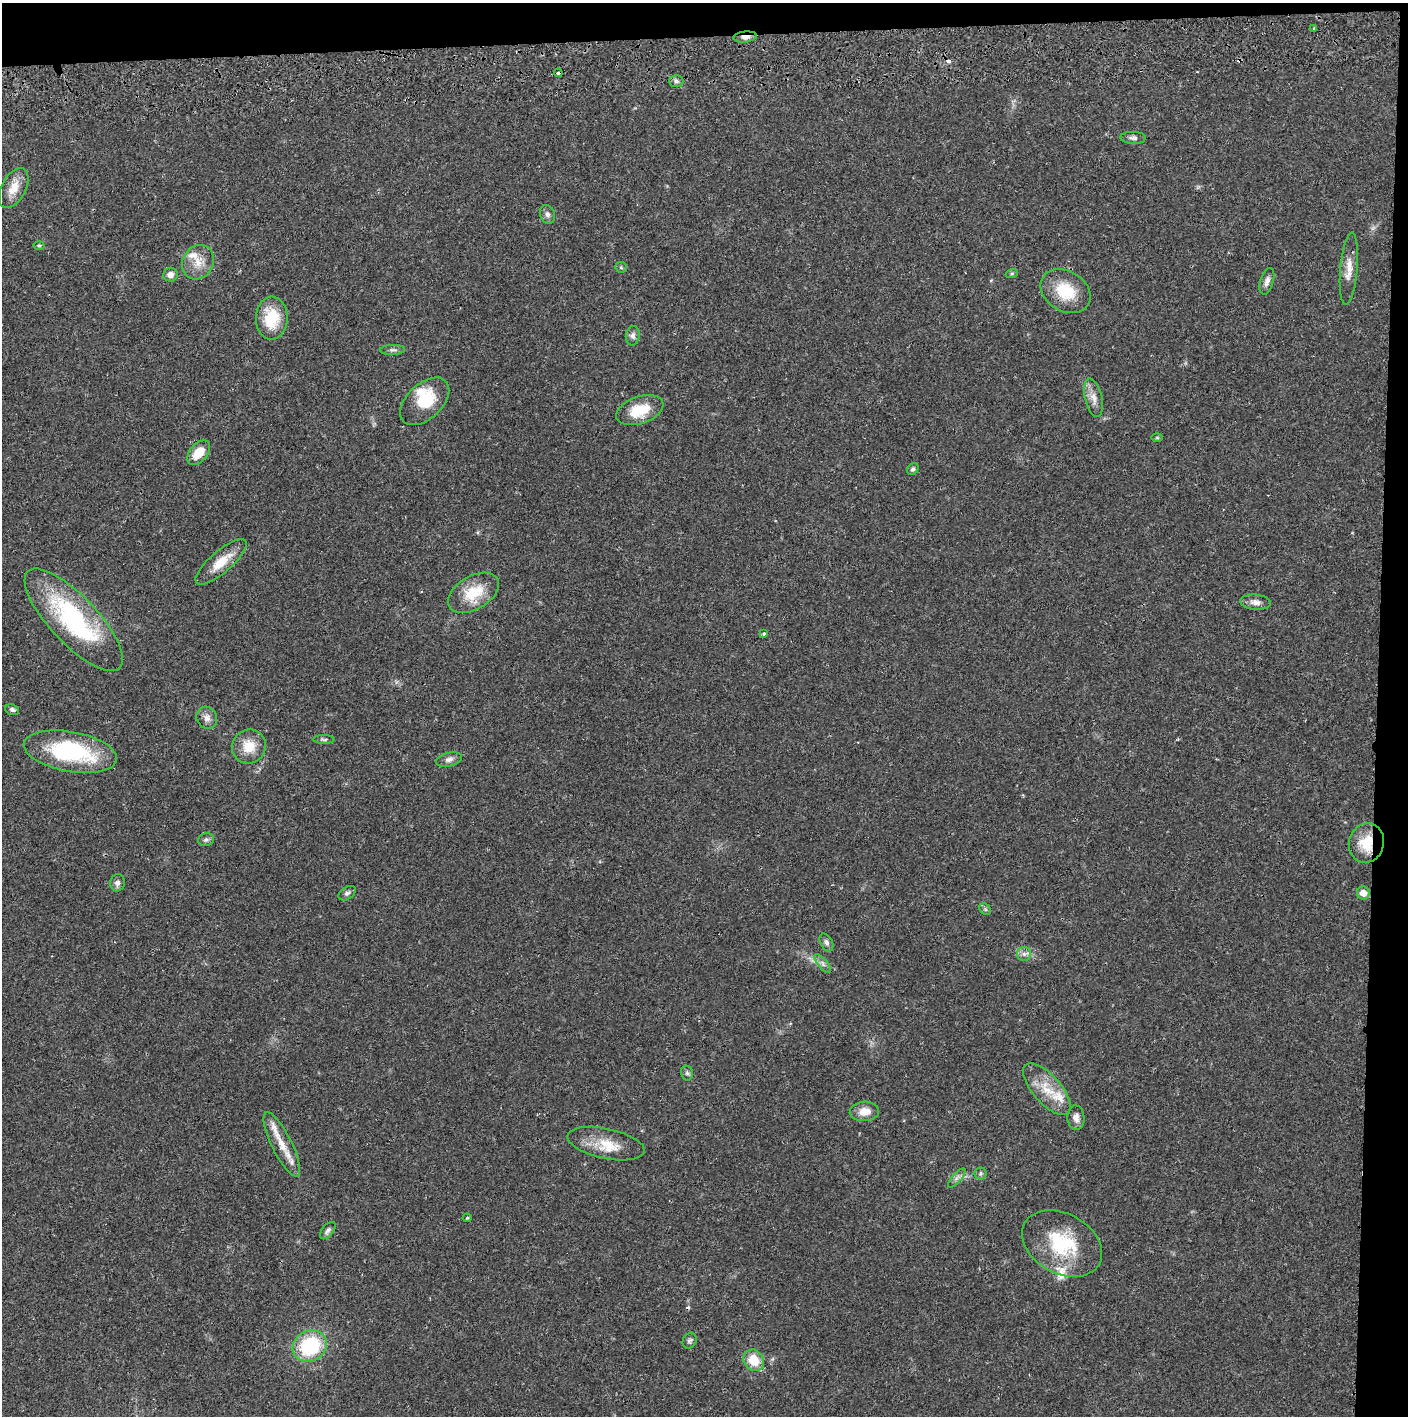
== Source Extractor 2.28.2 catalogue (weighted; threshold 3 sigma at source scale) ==
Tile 3 of 3 x 3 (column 3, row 1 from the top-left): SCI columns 2816-4221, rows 2885-4298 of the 4229 x 4357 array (HDU 1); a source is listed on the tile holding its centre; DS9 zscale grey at full resolution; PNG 1410 x 1418 px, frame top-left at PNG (2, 3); each listed source drawn as its Kron ellipse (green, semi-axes under 4 px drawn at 4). Shown black and unused: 5% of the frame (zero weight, under 2 of 3 exposures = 3% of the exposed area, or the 3 px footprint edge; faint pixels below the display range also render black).
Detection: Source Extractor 2.28.2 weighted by HDU 2 'WHT'; one run over the whole footprint, this tile lists its part. Background 0.0212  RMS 0.0035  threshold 0.0156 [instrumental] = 3 sigma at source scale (4.5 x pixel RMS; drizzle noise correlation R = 1.50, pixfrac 1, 0.05/0.05 arcsec/px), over >= 5 px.
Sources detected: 68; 1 inside a brighter object's white glare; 4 cosmic-ray / hot-pixel residue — neither listed nor drawn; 5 inside a brighter listed object's ellipse — not listed separately; the other 58 listed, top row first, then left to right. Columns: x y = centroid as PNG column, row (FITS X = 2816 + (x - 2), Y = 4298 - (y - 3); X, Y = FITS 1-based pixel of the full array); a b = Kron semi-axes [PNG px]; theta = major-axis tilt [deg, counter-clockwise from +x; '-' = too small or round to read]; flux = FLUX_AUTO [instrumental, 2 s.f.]
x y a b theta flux
1314 28 3 3 - 1.4
745 37 12 5 6 1.9
558 73 4 3 - 2.9
676 81 7 6 - 0.83
1133 138 13 6 -2 1.2
14 188 21 12 62 5.4
547 214 10 7 -70 1.3
39 246 5 3 - 0.39
198 262 18 15 60 5.3
621 267 5 5 - 0.5
1349 269 36 8 85 4.5
1012 273 6 4 19 0.45
170 275 7 7 - 1.9
1267 281 14 6 73 1.6
1065 291 26 20 -32 12
272 318 21 16 88 13
633 336 10 7 82 1.3
393 350 12 5 3 0.96
1094 398 19 8 -76 3.2
425 401 29 17 43 11
640 410 24 13 19 9.7
1157 438 6 4 -1 0.37
199 453 14 8 49 6.2
913 469 6 5 - 0.78
221 562 32 11 41 7.3
473 593 28 16 30 11
1255 602 15 8 -4 2.2
74 620 67 24 -46 50
764 633 4 3 - 0.44
12 710 7 5 -22 0.95
207 718 11 10 - 2.1
324 739 11 4 0 0.64
249 746 17 16 - 6.8
70 752 47 20 -10 35
449 759 13 7 14 1.5
206 840 8 6 12 0.91
1366 843 20 17 74 9.2
117 883 8 7 - 1.4
347 893 9 6 33 0.91
1363 893 6 6 - 3
985 909 6 5 - 0.58
826 942 9 6 -63 1.1
1024 954 7 7 - 1.2
823 964 11 4 -50 1.3
687 1073 7 5 -76 0.79
1047 1089 32 14 -49 8.8
864 1111 14 9 3 3.7
1076 1118 12 8 -86 2.1
282 1144 35 10 -63 7
606 1144 39 15 -12 8.9
981 1173 6 6 - 0.75
957 1178 12 4 48 1.2
467 1218 4 4 - 0.4
328 1230 10 5 49 1
1062 1243 43 30 -29 23
690 1341 8 6 63 0.88
310 1346 18 15 32 24
754 1360 11 9 -53 7.5
Overlapping masked pixels (flux is a lower limit): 3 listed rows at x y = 745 37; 558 73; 1366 843